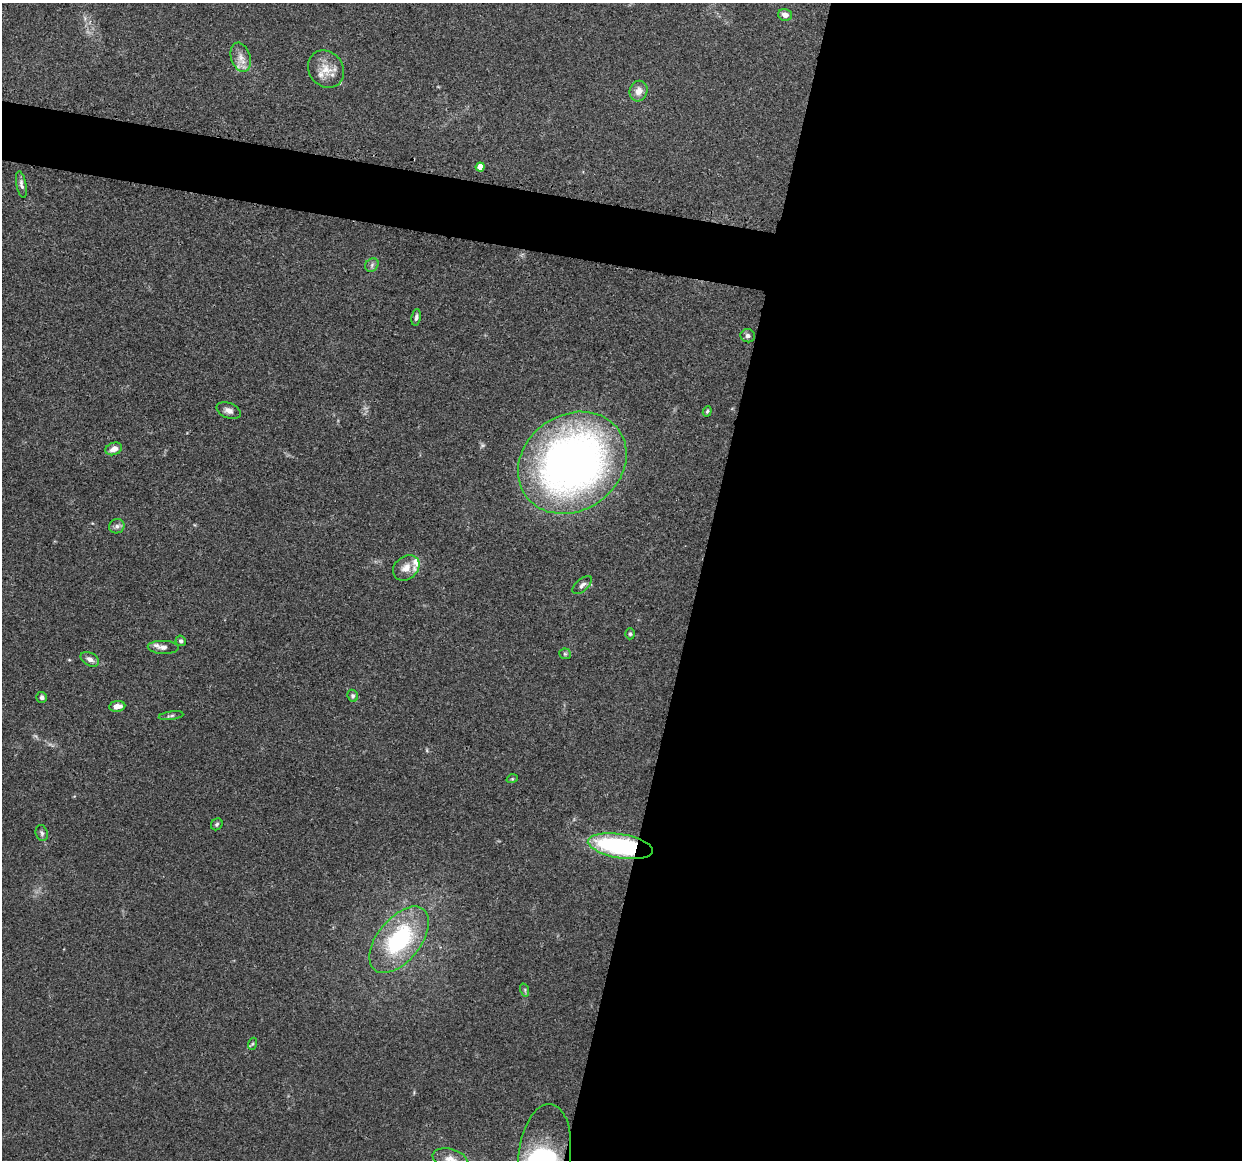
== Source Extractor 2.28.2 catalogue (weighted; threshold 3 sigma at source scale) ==
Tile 12 of 4 x 4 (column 4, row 3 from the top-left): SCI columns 3738-4977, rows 1286-2443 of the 5005 x 5016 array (HDU 1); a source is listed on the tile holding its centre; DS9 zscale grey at full resolution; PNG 1244 x 1162 px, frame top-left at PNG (2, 3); each listed source drawn as its Kron ellipse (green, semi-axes under 4 px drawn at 4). Shown black and unused: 47% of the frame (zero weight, under 3 of 4 exposures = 2% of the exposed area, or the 3 px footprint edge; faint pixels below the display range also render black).
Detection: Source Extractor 2.28.2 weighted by HDU 2 'WHT'; one run over the whole footprint, this tile lists its part. Background 0.0837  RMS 0.0063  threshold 0.0283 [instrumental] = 3 sigma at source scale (4.5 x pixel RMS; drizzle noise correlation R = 1.50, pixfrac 1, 0.05/0.05 arcsec/px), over >= 5 px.
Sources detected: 37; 3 inside a brighter listed object's ellipse — not listed separately; the other 34 listed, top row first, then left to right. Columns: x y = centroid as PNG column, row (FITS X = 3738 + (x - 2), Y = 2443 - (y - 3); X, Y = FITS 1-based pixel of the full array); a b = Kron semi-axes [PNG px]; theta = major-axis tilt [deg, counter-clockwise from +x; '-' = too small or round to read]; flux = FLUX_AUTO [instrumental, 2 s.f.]
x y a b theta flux
785 15 7 5 -15 3.4
241 57 15 9 -71 5.6
326 69 20 17 -52 10
639 91 10 9 - 5.2
480 167 4 4 - 9.8
21 184 13 5 -79 2.2
372 265 7 6 - 1.7
416 317 8 4 80 1.7
748 336 7 6 - 2
229 411 12 7 -23 3.2
707 411 5 4 - 0.89
114 449 8 6 18 4.8
572 463 57 48 35 390
117 526 8 7 - 2.2
406 568 14 11 40 6.4
582 585 12 6 42 2.2
630 634 5 4 - 1.1
181 641 5 5 - 1.4
163 647 15 6 -2 3.1
565 654 6 5 - 1.1
90 659 10 6 -28 3
353 696 6 5 - 1.2
42 697 5 5 - 2
117 706 8 5 8 4.6
171 716 12 3 8 1.3
512 779 5 3 - 0.66
217 824 6 5 - 1.1
42 833 8 6 -75 1.5
620 846 33 12 -9 95
399 940 39 21 51 67
525 990 7 4 -73 1
252 1044 6 4 71 0.85
544 1157 54 26 83 87
450 1159 18 9 -14 6.6
Overlapping masked pixels (flux is a lower limit): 2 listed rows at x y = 620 846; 544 1157
Isophote crosses this tile's border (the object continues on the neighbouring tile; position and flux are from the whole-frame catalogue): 2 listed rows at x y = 544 1157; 450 1159